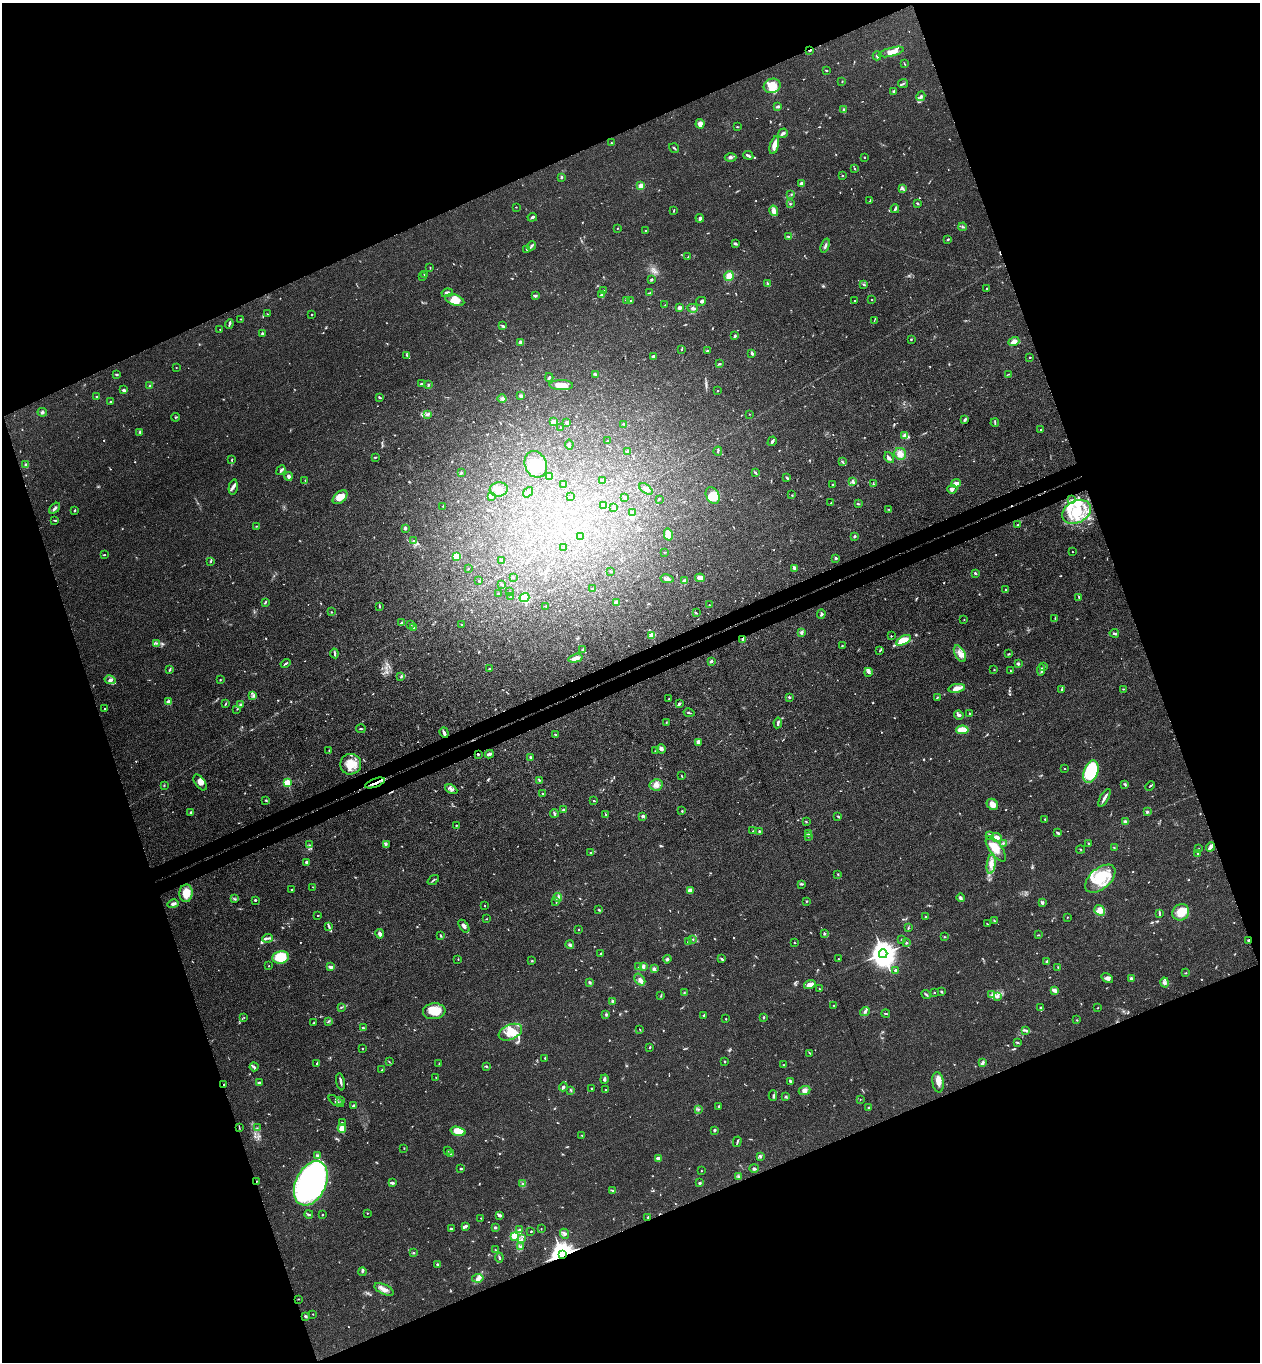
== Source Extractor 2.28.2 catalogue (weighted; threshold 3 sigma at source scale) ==
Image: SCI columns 301-5332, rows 56-5494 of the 5504 x 5548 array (HDU 1 of 3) = the unmasked area's bounding box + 8 px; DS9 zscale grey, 4 x 4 block average (1 PNG px = mean of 4 x 4 image px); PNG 1262 x 1364 px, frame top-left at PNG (2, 3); each listed source drawn as its Kron ellipse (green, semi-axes under 4 px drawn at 4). Shown black and unused: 42% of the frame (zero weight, under 3 of 4 exposures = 5% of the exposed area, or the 3 px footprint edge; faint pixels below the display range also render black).
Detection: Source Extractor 2.28.2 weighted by HDU 2 'WHT'. Background 0.0936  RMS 0.0064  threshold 0.0286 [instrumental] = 3 sigma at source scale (4.5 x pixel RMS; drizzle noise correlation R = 1.50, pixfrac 1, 0.05/0.05 arcsec/px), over >= 5 px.
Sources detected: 920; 9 too faint to see at this stretch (4 x 4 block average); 1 inside a brighter object's white glare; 7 cosmic-ray / hot-pixel residue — neither listed nor drawn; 31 coinciding with a brighter row at this scale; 62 inside a brighter listed object's ellipse — not listed separately; of the other 810, all 500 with FLUX_AUTO >= 1.94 (the completeness limit of this list) listed and drawn (310 fainter detections not listed), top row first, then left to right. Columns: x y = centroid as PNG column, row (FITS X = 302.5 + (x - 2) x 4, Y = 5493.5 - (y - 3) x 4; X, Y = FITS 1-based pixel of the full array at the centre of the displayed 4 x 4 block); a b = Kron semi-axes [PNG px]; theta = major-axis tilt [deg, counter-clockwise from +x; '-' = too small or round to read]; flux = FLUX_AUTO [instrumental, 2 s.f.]
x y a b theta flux
810 50 2 2 - 23
891 52 13 4 14 36
877 56 4 3 - 6.7
904 64 3 2 - 3.2
826 70 3 2 - 2.3
842 82 2 2 - 2.3
903 83 5 2 - 5.3
772 86 8 7 - 49
894 91 4 2 - 4.8
921 96 5 3 - 8.7
778 106 4 2 - 7.4
844 110 3 2 - 7.7
700 124 5 4 - 20
737 127 2 2 - 3.1
783 133 5 3 - 8.3
611 143 2 2 - 2
774 145 9 4 75 28
674 148 5 2 - 4.5
748 155 5 2 - 9.4
730 157 6 3 1 7.8
864 157 2 2 - 3.1
854 168 3 2 - 2.7
842 176 2 2 - 6.8
561 177 3 2 - 6
801 184 3 3 - 19
641 186 2 2 - 160
903 188 4 2 - 5.5
791 194 2 2 - 2.1
870 201 2 2 - 2
790 204 2 2 - 3.6
917 204 4 2 - 4.7
516 207 2 2 - 2.1
895 209 4 2 - 6.5
674 210 3 2 - 2.8
774 211 5 3 - 23
532 217 5 2 - 5.9
700 218 4 3 - 8.4
963 227 4 2 - 3.9
618 228 2 2 - 2.1
646 230 2 2 - 2.8
788 237 2 2 - 3.7
948 239 3 2 - 3.9
735 244 3 2 - 11
531 246 4 2 - 7
825 246 7 2 72 7.5
526 249 2 2 - 2.1
688 257 3 2 - 2.9
430 268 2 2 - 2.1
425 275 3 2 - 6
729 276 5 4 - 32
423 277 3 2 - 2.8
652 279 3 2 - 6.3
767 283 2 2 - 2.1
864 285 3 2 - 4.4
986 289 2 2 - 3.2
604 291 3 2 - 3.1
447 293 6 3 10 18
650 293 3 2 - 2.8
601 295 4 2 - 5.9
535 296 4 3 - 5.1
872 299 2 2 - 2.2
455 300 10 5 -20 41
626 300 3 2 - 4
631 301 4 2 - 4.2
701 301 5 3 - 7.7
855 301 2 2 - 3.7
665 305 2 2 - 2.3
679 308 2 2 - 24
693 308 5 3 - 8.6
267 314 3 2 - 2.1
312 314 2 2 - 3.1
241 319 2 2 - 2.3
874 321 3 2 - 2.7
229 324 5 2 - 4.4
503 326 3 2 - 5.6
220 330 2 2 - 2.3
262 333 2 2 - 26
735 335 3 2 - 6.2
911 340 3 2 - 3
521 342 2 2 - 27
1014 342 5 3 - 34
682 349 2 2 - 3.8
707 351 3 2 - 3
752 353 4 2 - 7.2
407 355 4 2 - 4.9
654 356 4 3 - 7.9
1030 357 2 2 - 6.2
720 364 3 2 - 4.1
176 367 2 2 - 2
595 374 3 2 - 4.9
1009 374 4 2 - 3.6
117 375 3 2 - 5
549 377 4 2 - 4.2
421 383 2 2 - 4.8
428 384 4 2 - 3.3
561 385 12 5 -1 46
150 386 2 2 - 2
123 390 3 2 - 12
718 391 2 2 - 2.8
521 396 2 2 - 57
97 397 2 2 - 7.4
379 397 3 2 - 4.3
502 398 4 3 - 7.9
110 402 2 2 - 6.4
42 412 5 3 - 6.8
427 414 3 2 - 5.1
749 414 2 2 - 2.1
176 417 4 2 - 2.9
965 419 3 2 - 11
554 422 2 2 - 45
567 423 2 2 - 24
995 423 4 2 - 4.3
623 424 2 2 - 2.6
561 427 2 2 - 7.4
1041 430 2 2 - 3.4
140 432 3 2 - 5.3
905 436 3 2 - 38
607 441 2 2 - 2.2
772 441 5 2 - 9.2
569 445 5 2 - 6.5
627 451 2 2 - 11
718 451 4 2 - 3.4
900 454 6 5 - 29
375 457 3 2 - 3.4
889 458 6 2 -55 7.1
232 459 3 2 - 3.1
842 461 2 2 - 3.4
536 464 14 10 -68 110
26 465 2 2 - 63
281 470 5 2 - 9.2
461 472 3 2 - 3.1
755 472 4 2 - 5.1
288 476 4 3 - 11
550 476 3 2 - 3.6
787 478 2 2 - 5.3
305 480 3 2 - 2.4
602 480 2 2 - 11
853 482 4 3 - 6.7
956 483 4 3 - 24
563 484 2 2 - 2.7
873 484 3 2 - 3.8
833 485 2 2 - 2.3
233 487 8 3 79 12
499 489 9 7 9 34
646 489 7 4 -38 16
952 489 5 4 - 10
528 492 6 3 52 16
792 495 2 2 - 2.8
491 496 2 2 - 39
570 496 2 2 - 2
713 496 9 6 -65 61
340 497 8 5 40 43
625 497 3 2 - 7
659 499 3 2 - 3
1072 500 3 2 - 2.3
831 503 2 2 - 2.8
858 504 3 2 - 4.9
443 506 2 2 - 7
604 506 2 2 - 34
55 508 6 3 42 10
614 508 2 2 - 4.8
889 509 3 2 - 2.2
75 510 3 2 - 3.7
1077 512 15 11 29 110
633 513 3 2 - 2.2
55 520 4 2 - 3
1018 525 4 2 - 4.3
256 526 3 2 - 3.5
405 528 3 3 - 9.1
668 534 6 4 -76 37
580 536 3 2 - 56
854 536 3 3 - 4.8
413 541 3 3 - 4.8
564 547 3 2 - 2.1
664 552 4 2 - 2.3
1072 552 2 2 - 2.8
105 555 2 2 - 2
456 557 2 2 - 89
836 558 2 2 - 25
502 560 2 2 - 11
211 561 3 2 - 2.6
468 568 2 2 - 2.7
794 568 3 3 - 5.9
611 571 2 2 - 2.7
975 573 3 2 - 6.7
513 577 2 2 - 3.3
700 578 5 3 - 34
667 579 7 3 -9 13
479 581 2 2 - 5.7
685 581 2 2 - 31
502 584 3 2 - 4.5
592 589 3 2 - 4.1
1006 590 2 2 - 3.1
509 592 2 2 - 1.9
499 594 2 2 - 2.4
510 597 2 2 - 2.5
524 597 5 4 - 52
1079 597 3 2 - 3.3
265 602 4 2 - 5
616 602 3 3 - 18
709 605 2 2 - 2.8
546 606 2 2 - 3.1
379 607 2 2 - 2.5
331 612 2 2 - 2.1
696 613 3 2 - 3
821 614 5 3 - 7.2
1055 618 2 2 - 3.7
964 620 2 2 - 3.4
402 622 4 2 - 4.3
462 624 2 2 - 2.1
411 625 2 2 - 2
414 627 3 2 - 3.6
801 632 3 3 - 5.3
1114 633 4 2 - 8.1
652 635 2 2 - 150
891 636 2 2 - 3.1
742 640 3 3 - 5.7
903 640 8 3 27 92
156 643 3 2 - 3.8
842 646 2 2 - 2.8
583 649 3 2 - 6.3
880 650 3 2 - 3.7
334 653 5 2 - 7.3
960 654 9 5 -61 31
1008 654 3 2 - 4.3
575 658 7 3 15 28
711 661 3 2 - 8.1
285 663 5 2 - 5.4
1018 664 3 2 - 6.1
1044 667 2 2 - 2.6
170 669 3 2 - 3.4
489 669 2 2 - 3.8
994 670 2 2 - 2
1041 670 6 2 85 6.3
1010 671 2 2 - 2
868 672 4 3 - 7.3
401 677 2 2 - 2.3
220 679 2 2 - 2.1
110 680 5 3 - 12
957 688 8 4 10 31
1123 689 2 2 - 2.9
1062 690 2 2 - 3.9
253 695 3 2 - 3.2
789 697 3 2 - 4.8
937 697 3 2 - 3.2
669 699 2 2 - 2.7
169 702 2 2 - 75
225 704 2 2 - 2
240 704 4 3 - 5.1
679 704 4 2 - 7.8
105 709 2 2 - 6.5
237 709 2 2 - 2.5
689 713 5 2 - 3.8
969 713 3 2 - 2
959 715 5 2 - 8.8
666 722 2 2 - 2.5
778 723 5 2 - 8.7
361 729 4 2 - 3.2
962 730 6 4 3 42
444 733 5 3 - 11
555 735 4 2 - 4.4
698 742 3 3 - 14
661 749 4 3 - 11
329 750 2 2 - 2.8
656 751 3 2 - 4.6
478 754 3 2 - 3.4
489 754 4 2 - 10
530 757 3 2 - 6
351 764 10 10 - 66
1065 768 2 2 - 5
1091 771 11 7 69 260
681 775 3 2 - 2
539 780 2 2 - 2.9
200 782 9 5 -55 22
287 783 2 2 - 310
375 783 10 2 21 14
1125 784 4 2 - 5.7
164 785 2 2 - 2
656 785 6 6 - 20
1150 786 5 2 - 3.7
451 789 6 3 -27 11
542 794 2 2 - 3.3
1104 798 10 2 60 16
266 800 3 2 - 3.7
594 801 2 2 - 3.2
992 804 6 5 - 24
563 810 2 2 - 7.6
682 811 3 2 - 2.5
1147 812 3 2 - 4.4
191 813 2 2 - 9.2
554 814 4 2 - 5.6
606 815 4 2 - 3.8
643 816 3 3 - 7.5
838 816 2 2 - 4.9
1045 819 2 2 - 5.6
806 821 3 2 - 2.8
1126 822 4 3 - 11
456 825 2 2 - 2.2
753 831 3 2 - 2.5
759 831 2 2 - 5.7
1058 833 3 2 - 7.5
809 834 3 2 - 4
808 836 3 2 - 2.5
990 836 3 2 - 4.4
996 838 5 4 - 30
386 844 3 2 - 3.8
1003 844 3 2 - 2.5
1089 844 2 2 - 4.9
310 845 2 2 - 2
1114 847 2 2 - 2.1
1210 847 5 2 - 22
996 849 15 6 -53 80
1081 849 4 2 - 2.5
1199 849 2 2 - 2
591 852 3 2 - 2.9
1198 853 2 2 - 2.5
306 862 2 2 - 29
991 864 10 3 83 24
838 874 2 2 - 2.8
1100 879 18 10 40 160
433 880 6 2 38 5
802 884 4 2 - 4.1
313 887 3 2 - 2.3
292 890 2 2 - 3.4
690 890 2 2 - 42
186 893 9 6 85 52
558 898 4 3 - 6.4
960 898 4 3 - 8.1
234 899 2 2 - 2.4
255 900 2 2 - 6.3
556 901 3 2 - 4.6
806 901 2 2 - 4
1043 903 4 2 - 7.3
173 904 5 3 - 13
485 906 2 2 - 3.4
599 910 3 2 - 3.8
1100 910 6 4 -37 31
1181 912 9 7 41 59
1159 913 4 2 - 4.6
318 916 2 2 - 2.7
926 916 2 2 - 3.5
1067 917 2 2 - 2.7
487 919 2 2 - 2
994 921 3 3 - 4.5
987 924 2 2 - 2
329 926 4 2 - 5.3
464 926 7 3 -54 13
908 928 3 2 - 2.9
578 929 2 2 - 2
824 933 3 2 - 4.2
380 934 5 3 - 12
1038 935 3 2 - 2.9
441 936 3 2 - 4.2
944 937 2 2 - 2
268 938 5 2 - 7.8
902 939 3 2 - 2.7
693 940 2 2 - 2.1
1248 940 2 2 - 3.2
688 942 2 2 - 2.9
794 943 2 2 - 2.2
906 943 3 2 - 3.9
570 945 4 3 - 8.4
601 953 2 2 - 4.8
883 954 4 4 - 4800
280 957 8 6 10 100
458 959 2 2 - 2.3
667 959 4 3 - 5.9
722 959 3 2 - 6
838 959 2 2 - 2.4
532 961 2 2 - 3.8
1047 962 2 2 - 20
269 966 2 2 - 2.1
643 966 4 2 - 11
331 967 4 2 - 12
639 967 3 2 - 5.4
1058 967 3 2 - 3.4
654 969 3 3 - 10
896 970 3 2 - 7.4
1186 973 2 2 - 2.7
1107 978 6 4 -35 14
1131 978 2 2 - 12
640 980 6 4 -54 16
590 982 3 2 - 6.2
1165 983 5 3 - 9.9
810 985 6 3 17 27
819 989 3 2 - 2.2
1054 990 4 2 - 21
942 992 3 2 - 2.9
684 993 3 2 - 2.6
934 993 2 2 - 3.6
926 995 5 2 - 5.4
992 995 3 2 - 3.5
661 996 3 2 - 3.3
998 997 3 2 - 4.6
613 1001 2 2 - 40
833 1005 2 2 - 2.4
341 1007 3 2 - 2.6
1041 1008 4 2 - 3.9
1098 1008 2 2 - 2.2
434 1011 11 8 6 70
865 1012 5 2 - 6.9
886 1013 4 2 - 3.4
606 1014 3 2 - 4.2
704 1015 3 2 - 3.7
244 1017 2 2 - 2.1
764 1017 2 2 - 4.1
726 1019 2 2 - 2.1
1077 1020 2 2 - 2.6
328 1021 3 2 - 3.8
314 1022 3 2 - 3.6
363 1028 2 2 - 6.1
640 1030 3 2 - 2.4
1026 1030 3 2 - 4.8
510 1032 12 7 23 59
1017 1043 4 2 - 4.2
650 1047 2 2 - 6
362 1049 2 2 - 3.5
810 1053 2 2 - 2.9
545 1058 2 2 - 4.5
725 1061 2 2 - 6.4
389 1062 2 2 - 2
317 1063 3 2 - 4.1
982 1063 4 3 - 6.8
439 1064 2 2 - 2.5
784 1065 2 2 - 2.6
486 1066 4 2 - 3.5
254 1067 4 2 - 6.2
382 1070 3 2 - 5.5
436 1078 2 2 - 2.4
604 1079 4 3 - 7.9
790 1081 4 2 - 6
341 1082 8 2 -78 9.8
938 1082 10 5 -83 25
260 1083 4 2 - 11
224 1085 2 2 - 3
563 1087 4 3 - 7.8
592 1088 2 2 - 3.5
605 1090 2 2 - 2.7
805 1090 6 4 22 14
571 1091 2 2 - 2.6
773 1095 5 2 - 4.8
786 1097 3 2 - 4.8
860 1099 2 2 - 2.1
341 1100 3 2 - 4.4
336 1101 9 3 -34 10
353 1105 3 2 - 6.9
719 1106 3 2 - 4.2
868 1107 2 2 - 3.5
698 1109 3 2 - 2.8
342 1122 2 2 - 3.6
239 1128 4 2 - 2.3
257 1128 2 2 - 2.1
342 1128 4 3 - 54
714 1130 2 2 - 11
458 1131 7 3 -15 87
582 1135 3 2 - 2.1
737 1142 5 2 - 4.9
404 1148 2 2 - 2.3
448 1151 2 2 - 2
451 1154 2 2 - 2.2
318 1155 4 2 - 7.2
760 1156 4 2 - 4.9
658 1159 4 4 - 15
754 1168 5 2 - 5.6
461 1169 2 2 - 7.1
701 1171 2 2 - 2
738 1177 3 2 - 2.9
256 1181 2 2 - 2
311 1183 23 15 64 1700
392 1183 4 2 - 8.2
700 1183 2 2 - 9.9
523 1184 2 2 - 3.2
613 1190 3 2 - 3.6
367 1213 2 2 - 2.2
309 1214 4 2 - 7
322 1215 2 2 - 7.4
499 1215 4 3 - 6.8
648 1217 2 2 - 18
481 1218 2 2 - 2.6
466 1226 4 3 - 8.1
495 1227 3 2 - 6.2
451 1229 3 2 - 7.8
541 1229 2 2 - 2.4
520 1230 3 2 - 4.2
531 1231 3 2 - 3.2
565 1234 5 3 - 8.6
514 1236 2 2 - 280
522 1239 2 2 - 2.6
521 1247 2 2 - 3.4
495 1250 3 2 - 3.9
413 1253 3 2 - 3.2
562 1254 3 3 - 5000
499 1257 5 2 - 5.6
437 1264 2 2 - 5
362 1272 4 2 - 5.8
478 1278 6 4 9 12
384 1289 10 5 -25 21
298 1299 2 2 - 2.1
313 1314 2 2 - 1.9
305 1316 3 3 - 4.7
Overlapping masked pixels (flux is a lower limit): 7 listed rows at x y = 810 50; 478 754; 375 783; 1248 940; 224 1085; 256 1181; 562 1254
Diffuse or blended objects may show on this block-average render without a row.